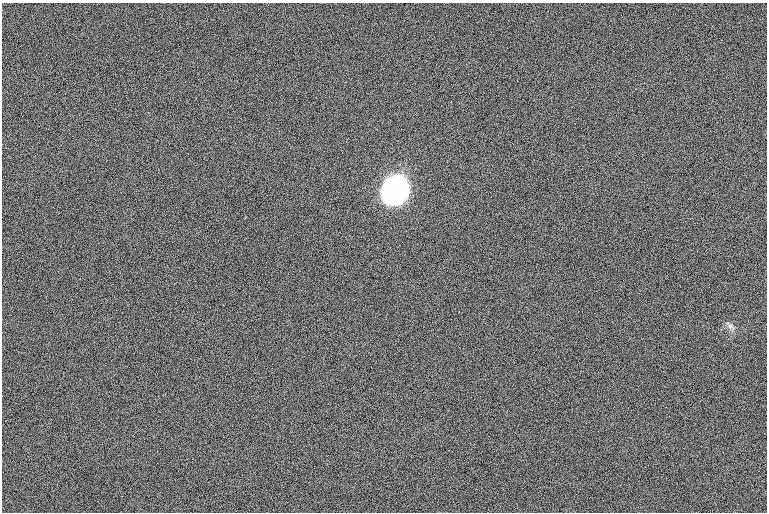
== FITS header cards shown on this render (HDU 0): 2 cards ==
NAXIS1  =                 1530 /
NAXIS2  =                 1020 /

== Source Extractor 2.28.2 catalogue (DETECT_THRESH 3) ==
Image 1530 x 1020 px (HDU 0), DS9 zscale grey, zoomed out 1/2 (1 PNG px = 2 x 2 image px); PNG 769 x 514 px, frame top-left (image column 2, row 1019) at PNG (2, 3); no overlay
Background 101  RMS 8.9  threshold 26.6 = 3 sigma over >= 5 px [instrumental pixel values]
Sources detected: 5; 2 cannot appear on this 1/2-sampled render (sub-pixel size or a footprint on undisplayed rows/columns) and are not listed; the other 3 listed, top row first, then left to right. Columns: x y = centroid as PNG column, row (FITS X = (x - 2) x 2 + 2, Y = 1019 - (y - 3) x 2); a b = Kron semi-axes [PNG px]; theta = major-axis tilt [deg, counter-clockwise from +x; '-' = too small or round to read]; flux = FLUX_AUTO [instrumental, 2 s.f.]
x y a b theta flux
397 189 16 14 67 3.3e+06
459 312 2 1 - 1.0e+03
731 326 10 7 -53 9.6e+03
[2 sub-pixel or undisplayed-footprint detections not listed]